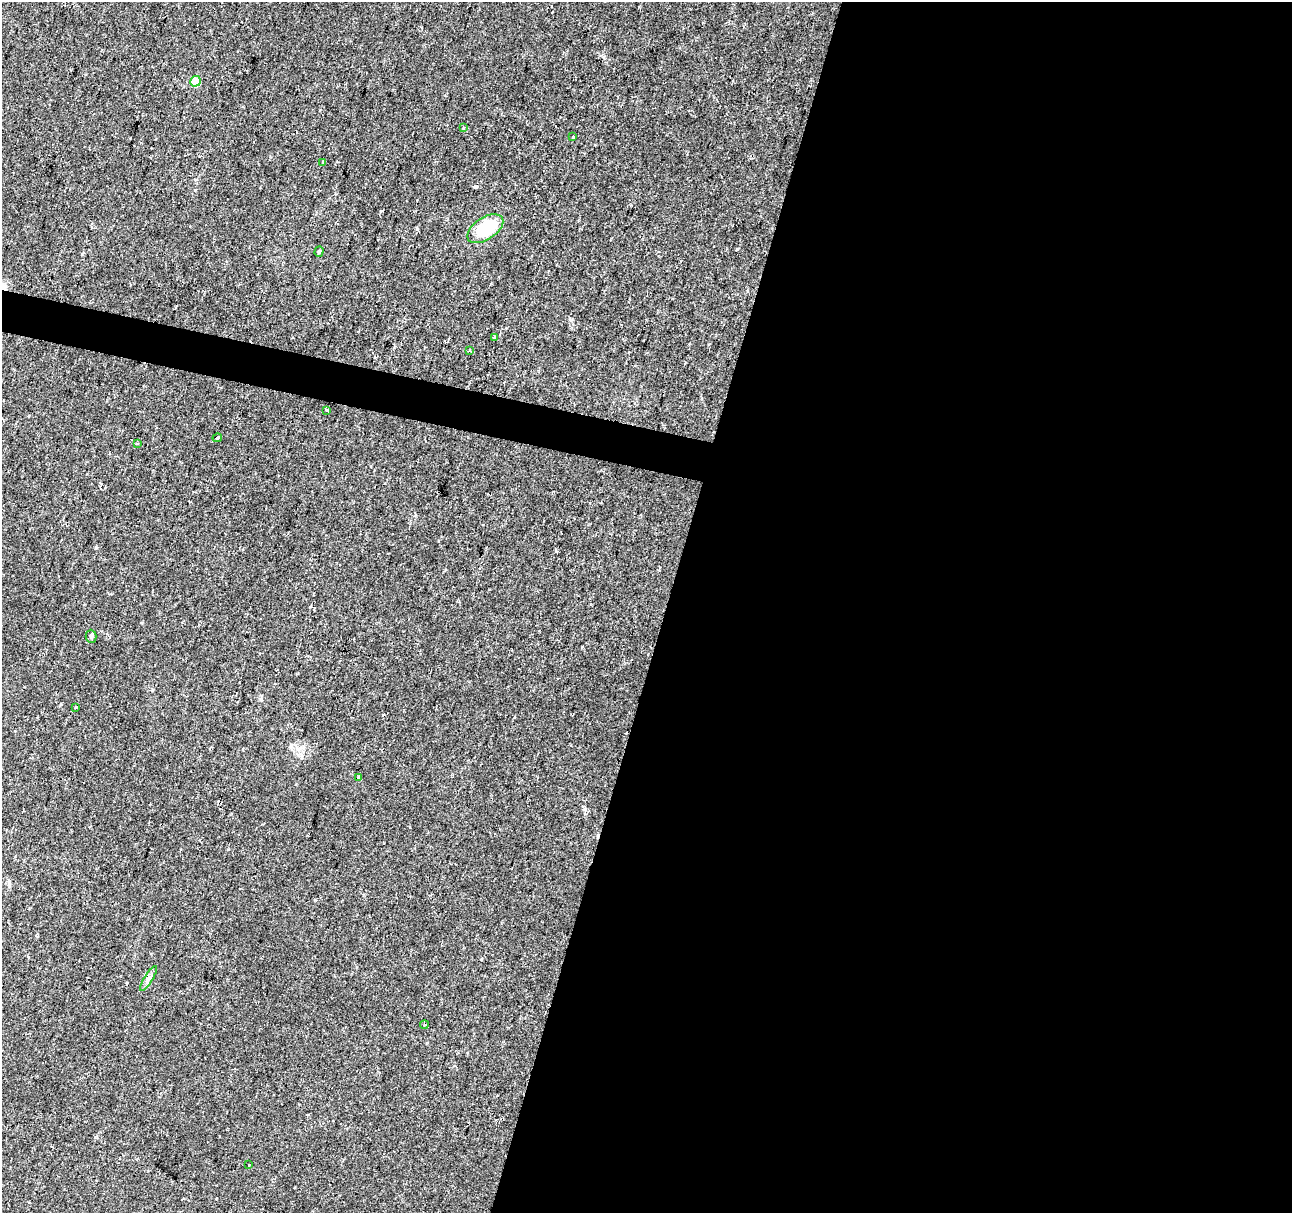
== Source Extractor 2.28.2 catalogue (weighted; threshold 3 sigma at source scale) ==
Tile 12 of 4 x 4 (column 4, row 3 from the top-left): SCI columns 3876-5165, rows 1495-2705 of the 5165 x 5346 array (HDU 1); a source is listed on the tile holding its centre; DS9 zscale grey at full resolution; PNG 1294 x 1215 px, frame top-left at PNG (2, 2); each listed source drawn as its Kron ellipse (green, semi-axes under 4 px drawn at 4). Shown black and unused: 50% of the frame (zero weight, under 2 of 3 exposures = <1% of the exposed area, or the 3 px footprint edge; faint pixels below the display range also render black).
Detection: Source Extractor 2.28.2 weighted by HDU 2 'WHT'; one run over the whole footprint, this tile lists its part. Background 0.0365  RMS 0.0038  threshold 0.017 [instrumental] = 3 sigma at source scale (4.5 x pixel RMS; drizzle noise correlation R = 1.50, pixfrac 1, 0.0396/0.0396 arcsec/px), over >= 5 px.
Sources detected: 20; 3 cosmic-ray / hot-pixel residue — neither listed nor drawn; the other 17 listed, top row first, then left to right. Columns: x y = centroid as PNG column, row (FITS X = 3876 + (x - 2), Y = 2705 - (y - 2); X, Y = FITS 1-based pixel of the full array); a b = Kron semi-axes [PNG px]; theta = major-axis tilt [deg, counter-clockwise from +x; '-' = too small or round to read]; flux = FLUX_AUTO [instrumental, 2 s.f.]
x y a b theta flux
195 81 5 5 - 10
463 128 3 3 - 2.6
573 137 3 2 - 0.28
323 162 3 3 - 0.87
485 229 20 11 32 18
319 252 5 4 - 0.57
494 337 3 3 - 0.64
470 350 3 3 - 0.4
327 410 4 2 - 0.66
217 438 5 3 - 0.51
137 443 3 3 - 0.65
91 636 6 5 - 0.65
75 707 3 3 - 2.8
359 777 3 3 - 0.87
148 979 14 3 59 1.2
424 1025 4 3 - 0.4
249 1165 3 3 - 0.63
Unlisted compact peaks at least as high as the median listed source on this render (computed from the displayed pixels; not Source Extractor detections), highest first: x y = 585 809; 195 190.